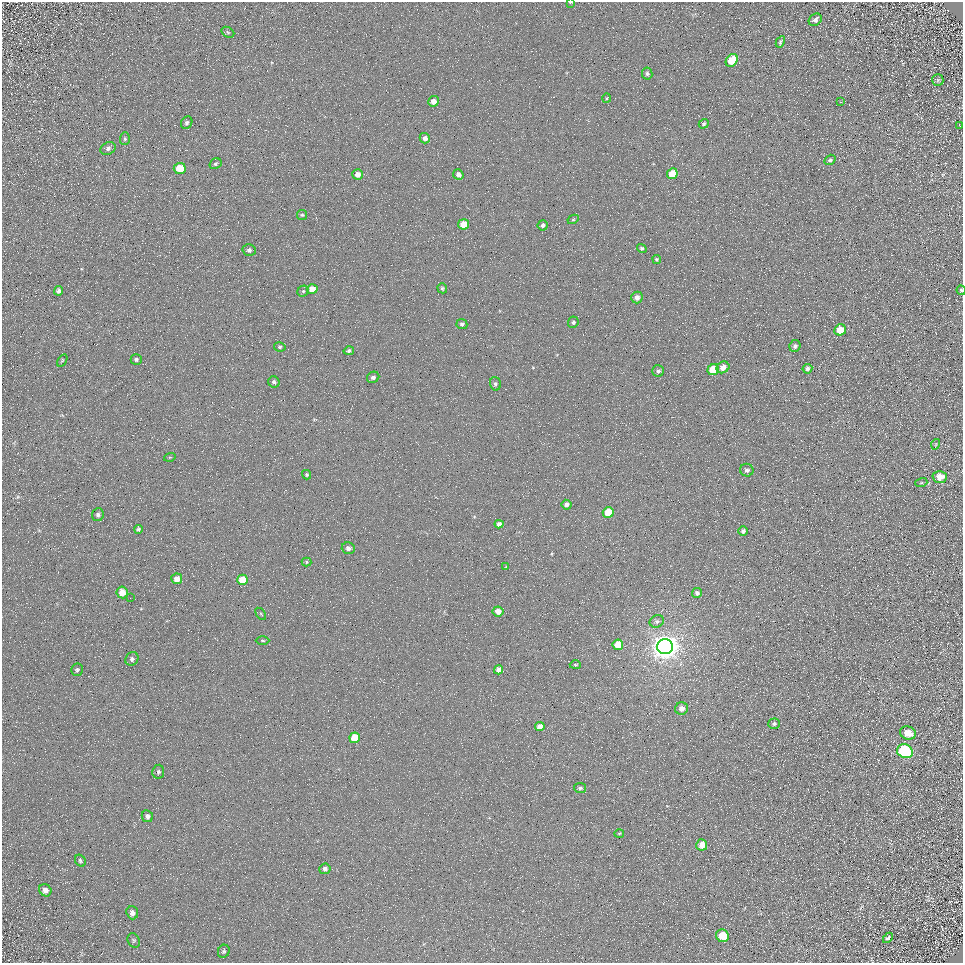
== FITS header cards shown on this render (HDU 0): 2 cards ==
NAXIS1  =                  961
NAXIS2  =                  961

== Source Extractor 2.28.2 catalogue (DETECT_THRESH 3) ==
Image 961 x 961 px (HDU 0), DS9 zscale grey, 1 PNG px = 1 image px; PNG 965 x 965 px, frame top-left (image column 1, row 961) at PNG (2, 2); each listed source drawn as its Kron ellipse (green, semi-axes under 4 px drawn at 4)
Background 4.28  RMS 8.7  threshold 26.2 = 3 sigma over >= 5 px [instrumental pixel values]
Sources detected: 99; all 99 listed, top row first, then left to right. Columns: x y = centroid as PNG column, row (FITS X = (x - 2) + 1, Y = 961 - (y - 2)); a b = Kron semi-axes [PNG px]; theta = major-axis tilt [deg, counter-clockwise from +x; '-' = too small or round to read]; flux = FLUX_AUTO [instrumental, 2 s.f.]
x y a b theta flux
570 2 4 2 - 480
815 20 7 5 41 2200
228 32 7 5 -32 1000
780 42 6 4 62 990
732 60 7 5 53 15000
647 73 6 5 - 1300
938 80 6 5 - 1100
606 98 5 3 - 590
433 101 5 5 - 5000
841 102 2 2 - 400
187 123 6 5 - 1400
704 124 5 4 - 950
960 126 3 2 - 350
425 138 5 5 - 2800
125 139 6 5 - 980
108 148 8 6 28 1800
830 160 6 4 35 1200
215 164 6 5 - 1000
180 168 6 5 - 12000
357 174 5 5 - 4500
672 174 5 5 - 16000
458 175 5 5 - 3100
302 215 5 5 - 830
573 219 6 4 29 810
463 224 5 5 - 11000
543 225 5 5 - 1800
642 248 5 4 - 1200
249 250 6 6 - 1800
657 259 5 4 - 730
442 288 5 4 - 930
312 289 5 5 - 7600
961 290 4 4 - 840
59 291 5 4 - 2100
303 291 6 5 - 1100
637 297 6 5 - 3400
573 322 5 5 - 1100
462 324 5 5 - 1500
840 330 6 5 - 11000
795 346 6 5 - 1700
280 347 6 4 -13 910
349 351 5 4 - 1500
136 359 5 5 - 1100
62 360 7 4 57 700
723 367 6 5 - 3800
807 369 5 5 - 2200
713 370 6 5 - 22000
658 371 6 5 - 1700
373 377 6 5 - 1900
274 382 6 5 - 1600
495 384 6 5 - 1400
936 444 5 3 - 570
170 457 6 3 17 570
747 470 7 6 - 1900
307 475 5 4 - 870
940 477 7 6 - 8000
921 483 6 4 18 780
566 505 5 4 - 2200
608 512 5 5 - 19000
98 515 6 6 - 1700
499 524 4 4 - 2800
138 529 4 4 - 1000
743 531 4 4 - 1700
348 548 7 6 - 2700
306 562 5 4 - 730
506 567 4 3 - 600
177 579 5 5 - 5200
242 580 5 5 - 14000
122 592 6 5 - 7200
697 593 5 5 - 1400
130 598 2 2 - 280
498 611 5 5 - 5300
261 614 7 3 -54 680
657 621 7 6 - 1700
263 640 7 3 -1 780
618 645 5 5 - 11000
665 647 8 7 - 870000
132 659 7 6 - 1500
575 665 5 4 - 780
77 670 6 6 - 1100
499 670 4 4 - 3600
681 708 6 6 - 3800
774 724 5 5 - 1400
540 726 5 4 - 4500
908 733 8 6 -20 8600
355 738 5 5 - 12000
905 751 8 7 - 74000
158 772 7 6 - 1400
580 788 6 5 - 1200
147 816 6 5 - 2100
619 834 5 3 - 580
702 845 6 5 - 7300
80 861 6 5 - 1000
325 869 5 5 - 2000
45 890 6 6 - 2800
132 913 6 5 - 3000
722 936 7 6 - 12000
888 938 6 4 46 1000
134 940 7 6 - 1100
224 951 7 5 65 1100
At the frame edge (FLAGS 8, measured only in part): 2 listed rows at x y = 570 2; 961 290